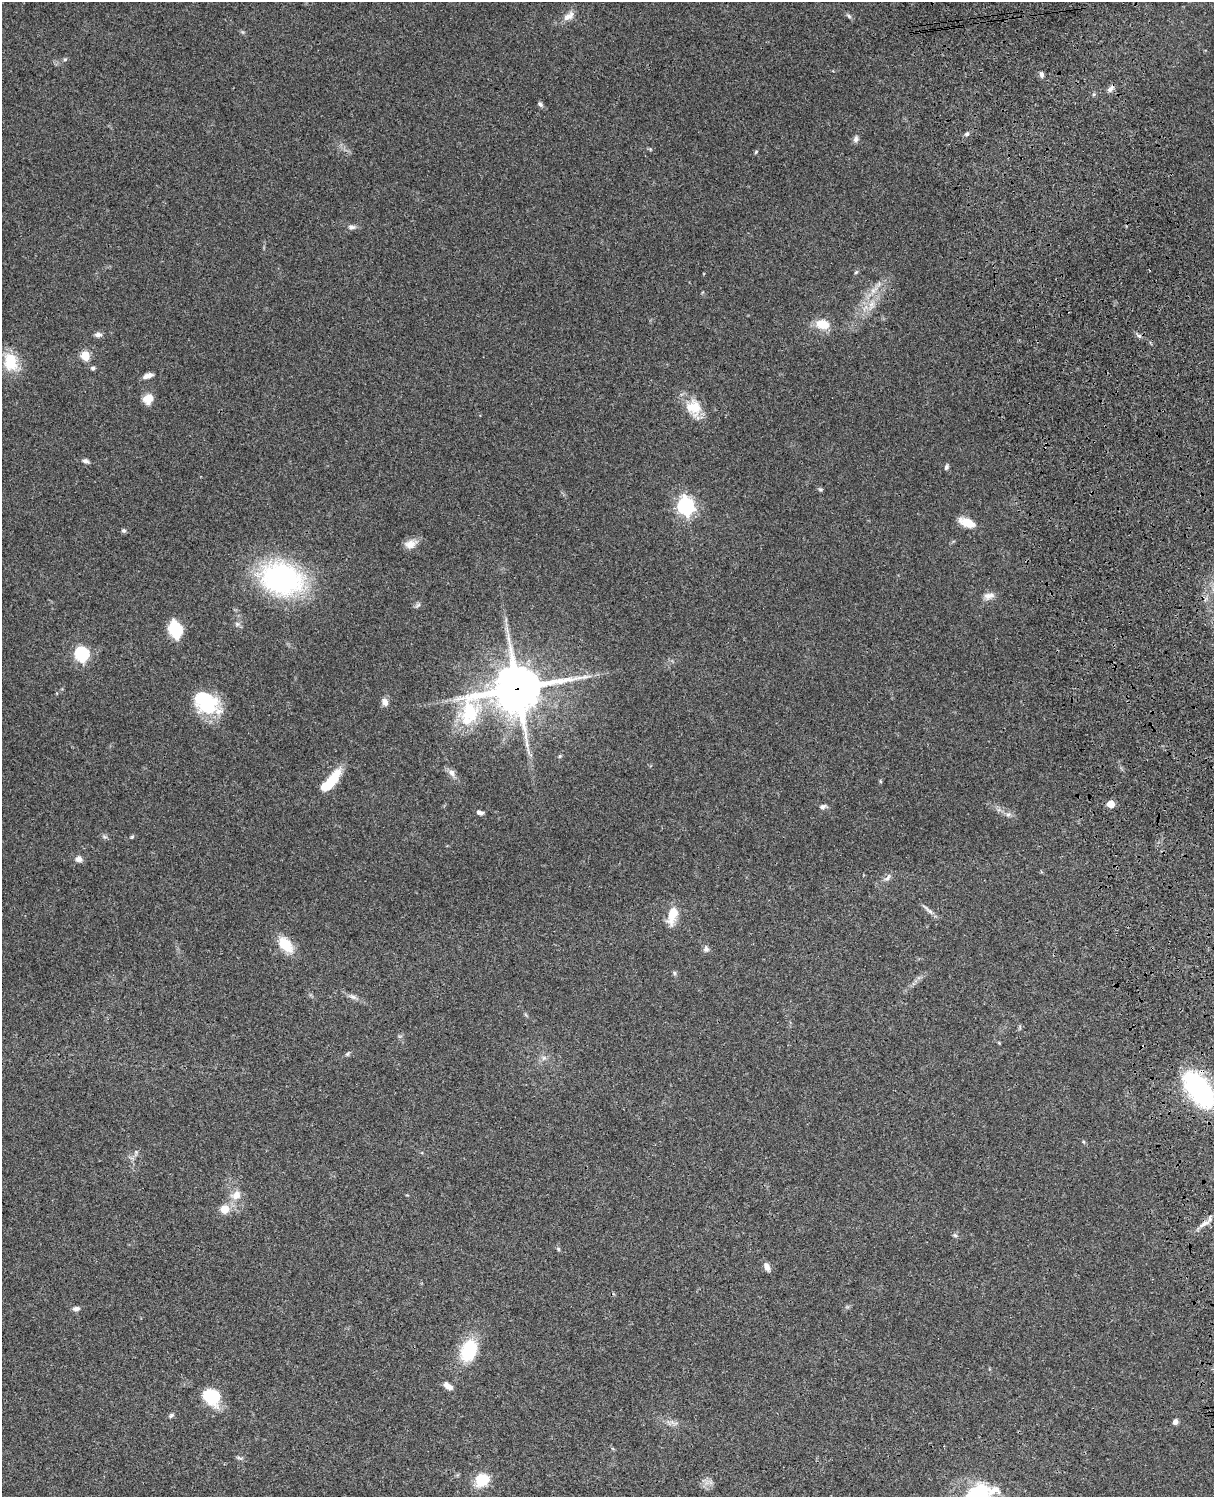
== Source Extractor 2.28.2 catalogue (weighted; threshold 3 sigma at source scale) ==
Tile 6 of 4 x 3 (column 2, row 2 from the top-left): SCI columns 1333-2544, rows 1773-3267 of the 5085 x 4926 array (HDU 1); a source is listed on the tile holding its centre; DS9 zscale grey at full resolution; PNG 1216 x 1499 px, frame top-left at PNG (2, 2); no overlay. Shown black and unused: <1% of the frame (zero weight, under 3 of 4 exposures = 6% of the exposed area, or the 3 px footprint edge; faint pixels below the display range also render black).
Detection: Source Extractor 2.28.2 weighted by HDU 2 'WHT'; one run over the whole footprint, this tile lists its part. Background 0.107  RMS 0.0065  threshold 0.0291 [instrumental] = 3 sigma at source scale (4.5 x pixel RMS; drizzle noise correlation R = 1.50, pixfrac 1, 0.05/0.05 arcsec/px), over >= 5 px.
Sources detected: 80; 2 inside a brighter object's white glare — not listed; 1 inside a brighter listed object's ellipse — not listed separately; the other 77 listed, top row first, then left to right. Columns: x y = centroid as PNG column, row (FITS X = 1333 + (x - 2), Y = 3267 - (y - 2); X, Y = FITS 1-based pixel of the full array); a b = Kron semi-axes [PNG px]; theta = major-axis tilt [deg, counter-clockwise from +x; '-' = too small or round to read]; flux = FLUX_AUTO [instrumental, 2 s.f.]
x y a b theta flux
568 16 16 8 34 4.9
849 16 7 4 -45 1.2
65 59 5 5 - 0.9
1041 74 8 5 -81 1.9
1110 89 10 6 53 2.6
540 104 8 5 -57 1.5
967 134 6 5 - 1.3
856 139 10 6 76 2
756 152 5 4 - 0.7
351 227 10 6 3 2.4
856 272 6 4 45 0.88
871 305 14 7 67 5.7
823 324 18 12 -12 11
98 335 9 6 0 2.3
1139 335 8 4 -9 1.4
85 355 5 5 - 25
11 362 23 17 -74 18
93 368 6 5 - 1.3
148 376 13 6 19 3.2
148 399 11 9 45 8.2
694 407 22 18 -44 15
86 461 9 5 -20 1.9
946 467 7 5 74 1.4
820 490 6 4 -28 0.98
686 506 7 6 - 220
967 523 18 9 -22 10
124 531 6 5 - 1.2
410 544 17 11 18 5.8
281 579 28 21 -17 170
989 596 15 8 14 4.1
418 605 9 4 35 1.3
237 624 6 6 - 1.6
175 629 15 10 -74 27
82 654 6 6 - 110
517 689 23 16 22 2300
385 702 10 8 -71 3.4
206 705 35 19 -21 30
560 756 5 5 - 0.85
452 773 11 8 -46 3.4
330 781 30 10 48 21
880 781 6 3 -71 0.65
1111 804 5 5 - 12
823 807 11 6 13 1.9
480 812 8 5 -13 2.1
1008 814 7 5 1 1.6
105 837 7 4 -18 1.2
132 837 5 4 - 0.76
79 859 9 8 - 2.9
887 878 13 6 50 2.5
929 910 22 4 -42 2.8
672 915 23 11 75 12
285 945 22 13 -45 14
706 949 9 7 83 2.1
674 973 6 5 - 1.1
353 997 13 6 -22 2.7
999 1043 5 4 - 0.6
347 1054 6 5 - 0.97
544 1058 7 6 - 2
1200 1090 35 23 -56 93
1083 1142 5 4 - 0.84
136 1152 5 5 - 1
236 1195 14 11 30 6.6
225 1209 9 9 - 8.2
1204 1224 17 6 33 4.1
955 1235 6 5 - 1.2
558 1249 5 5 - 0.9
767 1267 9 6 -61 4.1
76 1309 8 5 2 2.3
469 1350 25 17 69 31
448 1386 11 6 -37 4.5
212 1397 21 17 -39 23
171 1415 7 5 38 1.3
672 1422 7 5 -44 2
1175 1422 6 5 - 2.3
239 1458 10 4 -25 1.3
482 1480 18 14 34 15
978 1496 36 26 29 51
Overlapping masked pixels (flux is a lower limit): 3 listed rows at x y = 517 689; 1200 1090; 1204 1224
Isophote crosses this tile's border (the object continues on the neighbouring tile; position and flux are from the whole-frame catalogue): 2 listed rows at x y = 1200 1090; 978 1496